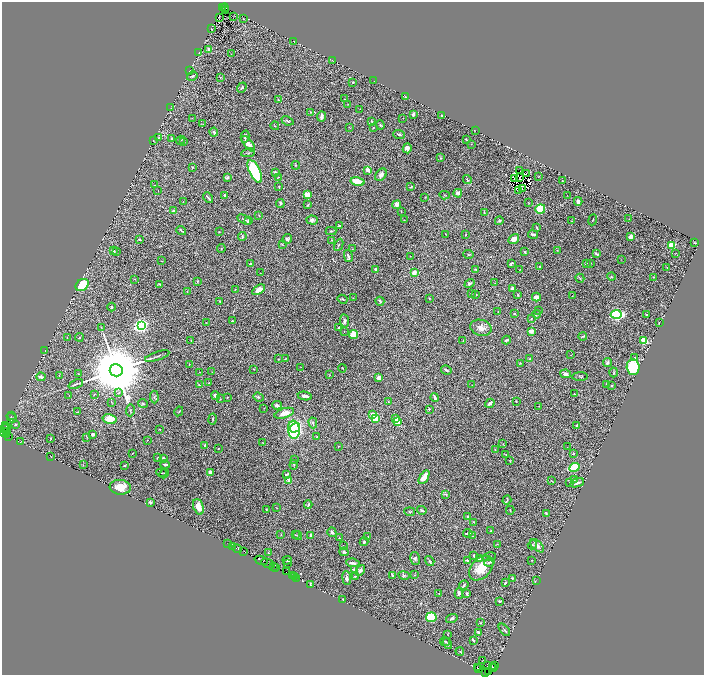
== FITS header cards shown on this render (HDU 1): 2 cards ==
NAXIS1  =                 1404
NAXIS2  =                 1346

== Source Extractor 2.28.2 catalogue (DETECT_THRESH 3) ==
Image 1404 x 1346 px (HDU 1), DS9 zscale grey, zoomed out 1/2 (1 PNG px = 2 x 2 image px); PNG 706 x 677 px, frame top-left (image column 1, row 1346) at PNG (2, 2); each listed source drawn as its Kron ellipse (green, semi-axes under 4 px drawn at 4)
Background 1.72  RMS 0.026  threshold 0.0765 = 3 sigma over >= 5 px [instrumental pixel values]
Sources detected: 445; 51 cannot appear on this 1/2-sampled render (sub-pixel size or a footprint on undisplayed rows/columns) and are neither listed nor drawn; the other 394 listed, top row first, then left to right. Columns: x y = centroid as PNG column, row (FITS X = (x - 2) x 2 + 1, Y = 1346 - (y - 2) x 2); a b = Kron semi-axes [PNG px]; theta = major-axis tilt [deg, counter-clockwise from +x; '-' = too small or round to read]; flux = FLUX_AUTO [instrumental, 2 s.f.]
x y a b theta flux
222 8 3 2 - 840
225 8 4 1 - 1200
225 10 2 1 - 1.8
233 16 3 1 - 1.4
219 17 2 1 - 1.9
243 19 2 1 - 2.3
212 29 3 2 - 2
294 41 2 1 - 1.2
209 49 2 2 - 66
199 53 2 1 - 1.3
231 54 2 1 - 1.2
333 60 3 1 - 1.2
190 71 3 2 - 3
192 76 5 3 - 8.5
220 77 3 3 - 3.4
374 81 2 1 - 1.5
353 82 2 2 - 5.3
242 88 5 3 - 7.5
405 97 4 2 - 4.9
345 99 2 2 - 2
278 100 4 2 - 5.3
348 104 3 2 - 2.6
170 108 2 1 - 1.2
360 109 2 1 - 0.93
310 112 3 2 - 3.6
413 114 3 2 - 15
322 116 5 3 - 18
441 116 3 2 - 6.7
192 118 2 1 - 2.2
403 118 2 1 - 1.2
287 121 6 3 -24 5.8
372 121 4 2 - 7.1
203 124 4 3 - 3.1
380 125 4 3 - 6.6
275 126 4 2 - 3.4
349 127 3 2 - 2.2
373 128 2 2 - 6.8
475 130 3 1 - 1.4
214 132 4 2 - 16
399 134 6 3 -19 7.2
245 136 6 2 77 8.9
159 138 3 2 - 3.8
172 139 3 2 - 7.6
466 139 2 2 - 3.4
153 140 4 2 - 2.6
180 140 5 1 - 2.4
183 142 3 2 - 6.6
248 144 9 3 -51 37
471 144 2 2 - 2.1
407 148 5 4 - 19
248 153 7 3 11 5.9
441 158 3 3 - 3.8
296 165 4 3 - 4
192 167 2 2 - 4.2
368 170 2 2 - 85
255 171 12 5 -63 320
520 171 2 1 - 52
275 172 3 3 - 9.9
526 173 2 1 - 3.5
381 175 7 5 49 23
538 176 2 1 - 1.7
227 177 2 2 - 43
278 177 3 2 - 2.3
519 177 2 1 - 4.4
514 179 2 1 - 1.9
467 180 4 3 - 6.1
562 181 2 1 - 2.4
357 182 7 4 -14 79
155 185 2 2 - 1.7
279 187 2 2 - 3.2
411 187 3 2 - 4.9
522 188 2 1 - 1.7
158 190 2 1 - 1.2
519 190 2 1 - 3.9
458 193 4 4 - 19
225 195 3 2 - 5.9
307 195 4 3 - 65
445 195 5 3 - 5
567 195 2 1 - 1.7
425 197 3 2 - 2.5
208 198 6 2 -48 8.4
578 201 4 3 - 16
183 202 2 2 - 1.7
280 203 4 3 - 8.8
529 203 3 1 - 1.9
308 205 2 2 - 8.3
397 205 4 3 - 23
540 209 5 4 - 180
173 211 2 2 - 24
401 211 2 2 - 3
484 213 3 2 - 3.3
259 215 3 2 - 3.4
244 219 7 3 -28 8.6
629 219 2 1 - 1.1
312 220 6 4 -4 14
404 220 2 2 - 1.6
593 220 5 2 - 3.8
248 221 3 2 - 9.8
499 221 4 3 - 5.9
572 221 2 2 - 1.5
339 226 3 2 - 9.8
537 228 3 2 - 5.4
181 230 5 2 - 5.5
331 231 5 2 - 5.4
219 232 2 2 - 1.5
446 234 2 1 - 1.3
533 234 5 2 - 13
466 235 3 2 - 2.2
242 236 4 3 - 7.9
631 237 4 3 - 17
139 239 3 3 - 6
287 239 5 4 - 12
514 239 6 4 33 29
332 240 3 2 - 2.7
695 243 3 2 - 2.8
282 244 4 2 - 2.7
339 245 6 3 64 6.7
671 245 3 3 - 390
221 248 4 2 - 2.6
352 249 2 2 - 2.1
557 250 3 3 - 3.3
114 251 2 2 - 5.9
117 251 2 2 - 12
525 252 3 2 - 4.4
676 253 2 1 - 1.4
468 254 5 3 - 3.7
596 254 3 2 - 6.1
348 256 6 3 -75 13
410 256 2 1 - 1.4
621 260 3 2 - 1.7
162 261 3 2 - 2.2
511 263 4 2 - 6.4
586 263 3 2 - 7.5
591 263 2 2 - 2.1
250 264 3 2 - 5.7
540 267 2 2 - 3.5
667 268 2 1 - 1.8
375 269 3 2 - 12
475 269 3 3 - 2.9
520 270 2 1 - 1.9
260 273 2 1 - 1.4
414 273 3 3 - 27
611 277 4 3 - 5.5
653 277 2 1 - 2.6
580 278 4 2 - 3.8
135 279 3 2 - 2.5
197 281 4 2 - 3.8
495 283 2 1 - 1.4
160 284 4 3 - 6.3
470 284 5 3 - 8.4
82 285 7 5 37 210
512 288 3 3 - 17
235 289 3 2 - 2.4
259 290 7 4 33 52
187 292 3 2 - 2.8
471 293 3 2 - 2.4
476 294 2 2 - 9.4
518 295 3 2 - 3.4
572 296 2 1 - 1.5
536 297 4 3 - 31
353 298 2 2 - 2.3
429 298 2 2 - 2.3
343 299 5 2 - 4.9
220 301 3 2 - 4.9
380 301 4 3 - 9.1
112 307 4 3 - 6.3
539 311 2 2 - 1.9
498 312 3 2 - 2.4
514 313 3 2 - 3.9
536 314 4 2 - 5.9
616 314 5 3 - 910
646 315 3 3 - 6.3
531 319 4 3 - 3.9
232 321 2 2 - 3.7
344 321 6 4 -83 12
659 322 2 2 - 2.2
206 323 2 2 - 1.2
141 325 3 3 - 1800
101 327 4 3 - 3
338 328 3 3 - 5
481 328 11 8 -16 36
344 331 2 2 - 1.7
531 331 4 3 - 35
353 335 4 4 - 120
583 336 4 2 - 6.7
79 337 4 3 - 4.1
67 338 4 2 - 3.2
191 340 2 1 - 2.2
506 340 4 2 - 9.2
643 340 4 3 - 86
463 341 2 1 - 2.3
45 350 2 2 - 1.4
571 355 2 1 - 1.3
157 356 13 2 18 9.2
635 358 3 3 - 5.9
278 359 2 2 - 1.7
285 359 3 2 - 3.9
530 359 3 2 - 4.2
520 363 2 2 - 2
607 363 4 4 - 13
189 364 2 2 - 3.3
301 367 3 2 - 1.8
633 367 8 6 -87 250
342 368 4 2 - 2.6
254 369 3 2 - 3
116 370 6 6 - 74000
446 370 5 2 - 8.6
199 372 2 1 - 1.7
212 372 2 1 - 1.4
614 372 5 2 - 7.1
79 374 3 2 - 2.6
566 374 5 4 - 15
59 375 3 2 - 1.9
329 375 3 2 - 3
41 377 4 3 - 15
378 377 2 2 - 66
580 377 8 3 2 6.8
209 383 2 2 - 3.1
76 384 8 2 24 8.1
606 384 2 1 - 1.9
199 385 3 2 - 3.8
472 385 2 2 - 2
611 385 2 2 - 7.6
119 393 4 3 - 5.1
574 394 2 2 - 2.3
69 395 2 2 - 2.2
94 395 3 1 - 2.2
215 396 5 4 - 17
305 396 7 2 -9 18
154 397 6 4 -85 7.1
228 397 3 2 - 4.3
258 397 5 4 - 7.9
435 398 4 2 - 19
220 399 2 2 - 2.1
388 401 2 2 - 1.6
516 401 2 2 - 3.4
111 402 2 2 - 1.9
143 403 5 3 - 7.2
490 403 5 2 - 13
277 405 5 3 - 17
539 406 2 2 - 2.2
264 408 2 2 - 2.2
429 409 2 2 - 7.5
130 410 6 2 88 4.8
179 411 5 2 - 3.9
77 412 2 1 - 1.7
284 413 10 4 18 42
373 414 3 2 - 72
11 416 2 1 - 1.4
12 418 5 2 - 4.1
396 418 2 2 - 55
110 419 7 5 -15 78
212 419 5 2 - 4.6
376 419 3 2 - 170
397 422 3 2 - 160
313 423 5 3 - 8.3
15 424 4 3 - 4.6
577 425 3 2 - 6
6 426 3 2 - 210
7 428 6 2 -81 200
295 428 5 3 - 260
5 429 5 2 - 330
160 429 2 2 - 4.9
294 430 9 6 -85 550
5 433 4 1 - 220
93 434 4 2 - 12
6 435 3 1 - 61
8 436 2 1 - 140
87 437 4 3 - 3.1
317 437 2 2 - 4.7
51 439 2 1 - 3.2
147 440 2 2 - 2.5
21 441 2 1 - 1
263 443 2 1 - 1.2
503 444 2 2 - 2.5
205 445 3 2 - 6.3
338 446 2 2 - 4.1
567 447 2 1 - 1.2
218 448 2 2 - 3
495 450 2 2 - 2
132 453 2 2 - 3.3
506 454 3 2 - 2.2
573 454 3 2 - 6.7
51 457 2 1 - 1.4
157 458 2 2 - 3.8
164 459 3 2 - 17
294 459 2 2 - 2.1
510 461 3 2 - 2.9
165 464 5 3 - 9.8
83 465 2 2 - 2.6
125 465 2 2 - 3.6
294 465 4 3 - 4.4
574 467 5 3 - 270
211 472 4 4 - 24
161 473 5 2 - 4.1
164 473 5 3 - 4
287 474 4 2 - 5.5
424 477 8 4 59 45
289 480 4 4 - 15
574 480 3 2 - 3.5
551 481 3 2 - 1.9
570 483 3 3 - 3.6
577 483 7 3 22 16
120 487 10 7 -6 61
446 494 3 3 - 4.3
507 500 5 2 - 3.5
150 502 3 2 - 19
308 505 4 2 - 6.9
198 507 8 5 -70 51
276 508 3 2 - 1.9
266 510 2 2 - 2.9
422 510 5 2 - 7.8
510 510 4 2 - 3.6
410 512 5 2 - 4.6
546 513 3 2 - 5.3
468 516 3 2 - 7.5
473 522 2 2 - 7.6
491 531 2 2 - 5.2
332 532 5 3 - 8.7
468 533 5 2 - 8
281 534 3 2 - 2.2
295 535 3 2 - 2.6
298 535 4 2 - 4.1
311 535 3 2 - 6.8
473 536 2 1 - 1.6
368 537 2 1 - 1.8
339 538 2 2 - 2.5
364 542 4 3 - 9.1
227 544 3 1 - 150
497 544 2 2 - 2.1
532 545 5 4 - 5.8
232 546 2 1 - 210
343 546 3 2 - 2.1
537 546 8 4 -43 22
237 549 4 1 - 230
243 551 2 1 - 210
344 552 4 3 - 8.9
268 553 3 2 - 1.8
474 556 4 3 - 5.3
489 557 6 3 11 6.8
415 558 7 4 -77 9.6
479 559 4 3 - 8.1
261 560 7 2 -18 620
287 560 5 3 - 7.6
467 560 3 2 - 6.3
531 560 3 2 - 2.6
430 561 5 2 - 7.3
489 562 5 2 - 9.9
268 563 7 2 -23 1300
287 563 2 2 - 3.4
353 563 7 2 -7 16
274 566 3 3 - 210
275 567 2 1 - 150
481 568 14 9 47 100
354 569 4 3 - 9.9
360 570 5 4 - 20
286 572 2 1 - 130
392 575 4 2 - 6.8
414 575 3 2 - 1.9
292 576 2 1 - 140
355 576 4 3 - 4.9
404 576 6 3 -9 6
294 577 2 1 - 220
296 578 2 1 - 180
347 578 7 4 -83 15
512 578 2 2 - 16
536 580 3 1 - 1.3
505 583 4 2 - 6.3
310 584 4 2 - 7.1
464 585 5 3 - 11
459 593 5 4 - 19
439 594 2 1 - 2.8
467 594 4 3 - 7.8
343 600 3 2 - 4.3
500 601 3 3 - 6.6
431 617 5 5 - 240
452 618 6 3 16 9.3
480 623 3 2 - 2.9
504 630 7 2 -49 7.6
478 632 4 3 - 8.5
447 634 2 2 - 1.7
473 640 4 2 - 5.1
445 641 5 2 - 4.1
447 643 6 3 -55 6.5
460 651 4 3 - 4.5
482 660 2 1 - 1.5
487 666 3 1 - 110
494 666 3 2 - 300
492 667 2 1 - 120
477 668 2 1 - 130
479 668 2 1 - 71
494 668 2 2 - 36
489 671 3 2 - 350
486 673 2 1 - 120
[51 sub-pixel or undisplayed-footprint detections neither listed nor drawn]